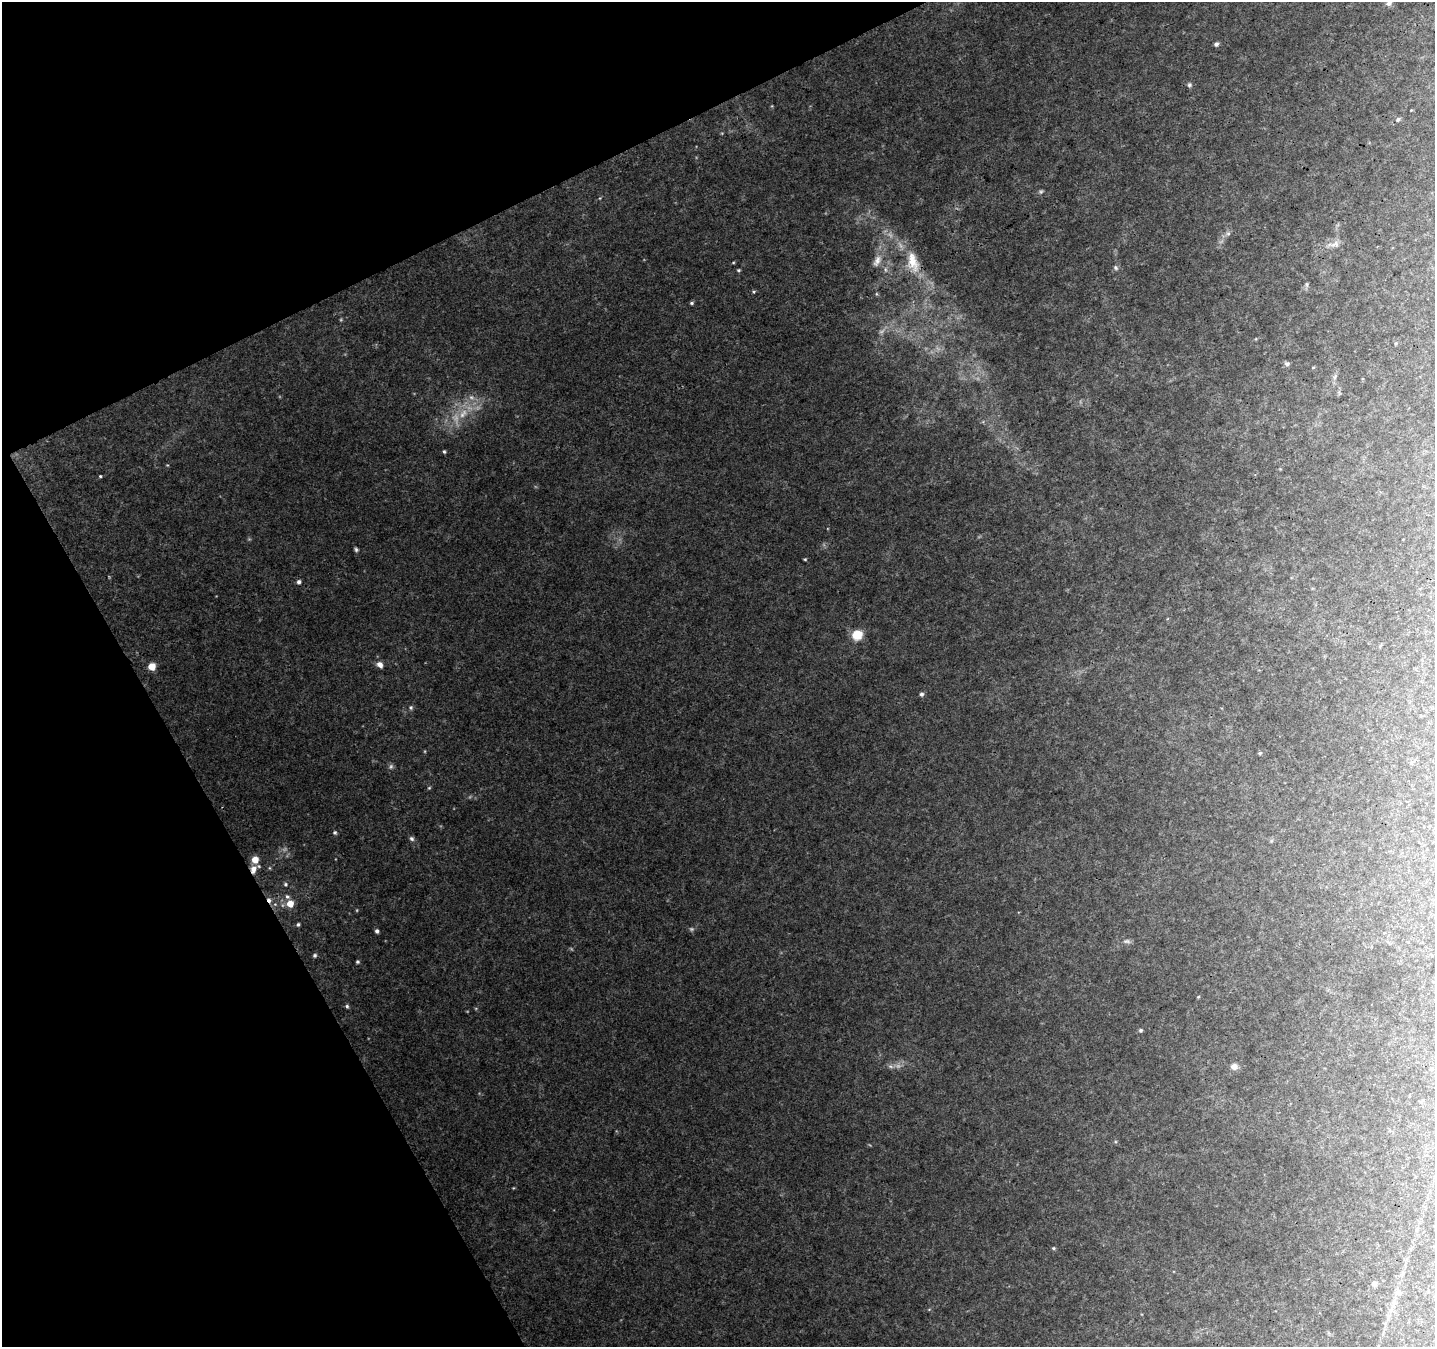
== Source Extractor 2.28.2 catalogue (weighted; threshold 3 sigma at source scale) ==
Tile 5 of 4 x 4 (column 1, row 2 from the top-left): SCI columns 53-1485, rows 2822-4166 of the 5841 x 5701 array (HDU 1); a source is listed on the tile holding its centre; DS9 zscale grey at full resolution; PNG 1437 x 1349 px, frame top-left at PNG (2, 2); no overlay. Shown black and unused: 23% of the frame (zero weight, under 3 of 4 exposures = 5% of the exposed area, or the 3 px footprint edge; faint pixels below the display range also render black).
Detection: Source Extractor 2.28.2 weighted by HDU 2 'WHT'; one run over the whole footprint, this tile lists its part. Background 0.0729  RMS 0.0054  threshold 0.0241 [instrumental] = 3 sigma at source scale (4.5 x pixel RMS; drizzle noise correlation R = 1.50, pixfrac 1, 0.0396/0.0396 arcsec/px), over >= 5 px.
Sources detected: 44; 1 too faint to see at this stretch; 1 cosmic-ray / hot-pixel residue — not listed; the other 42 listed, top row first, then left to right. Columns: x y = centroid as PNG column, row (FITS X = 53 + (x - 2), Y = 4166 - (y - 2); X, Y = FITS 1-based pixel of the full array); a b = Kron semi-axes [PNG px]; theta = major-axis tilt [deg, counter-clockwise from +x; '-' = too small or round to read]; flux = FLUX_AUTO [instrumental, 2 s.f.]
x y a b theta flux
1389 3 7 6 - 1.3
1216 44 5 4 - 1.3
1189 85 5 5 - 0.83
1398 119 5 4 - 0.71
1335 244 12 7 19 2.7
877 261 16 7 60 3.4
913 261 28 14 -79 11
1115 268 6 4 -56 0.84
738 270 5 3 - 0.5
691 303 4 4 - 0.7
1287 364 6 5 - 1.2
1313 368 5 3 - 0.39
463 414 17 7 51 5.6
444 451 4 3 - 0.61
100 476 3 3 - 0.49
356 549 5 5 - 0.81
805 559 5 3 - 0.46
299 582 5 4 - 1.3
857 635 10 9 - 8.5
380 664 7 6 - 2.6
152 666 5 5 - 11
921 694 5 5 - 1.1
411 708 5 5 - 0.8
1260 753 5 3 - 0.53
335 832 5 5 - 0.73
412 839 6 5 - 1
255 860 6 5 - 6.9
253 869 10 7 77 3.5
285 884 5 4 - 0.75
287 897 7 5 -61 1
290 904 5 5 - 7
298 924 5 4 - 0.83
377 931 4 4 - 1.2
1127 941 10 3 -11 1
315 955 6 4 -70 0.83
357 962 4 4 - 0.69
347 1006 5 4 - 0.81
1140 1030 5 4 - 0.76
1234 1066 8 7 - 2.4
1053 1248 5 3 - 0.52
1374 1284 5 4 - 2.5
1400 1293 6 5 - 1.2
Overlapping masked pixels (flux is a lower limit): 1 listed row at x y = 253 869